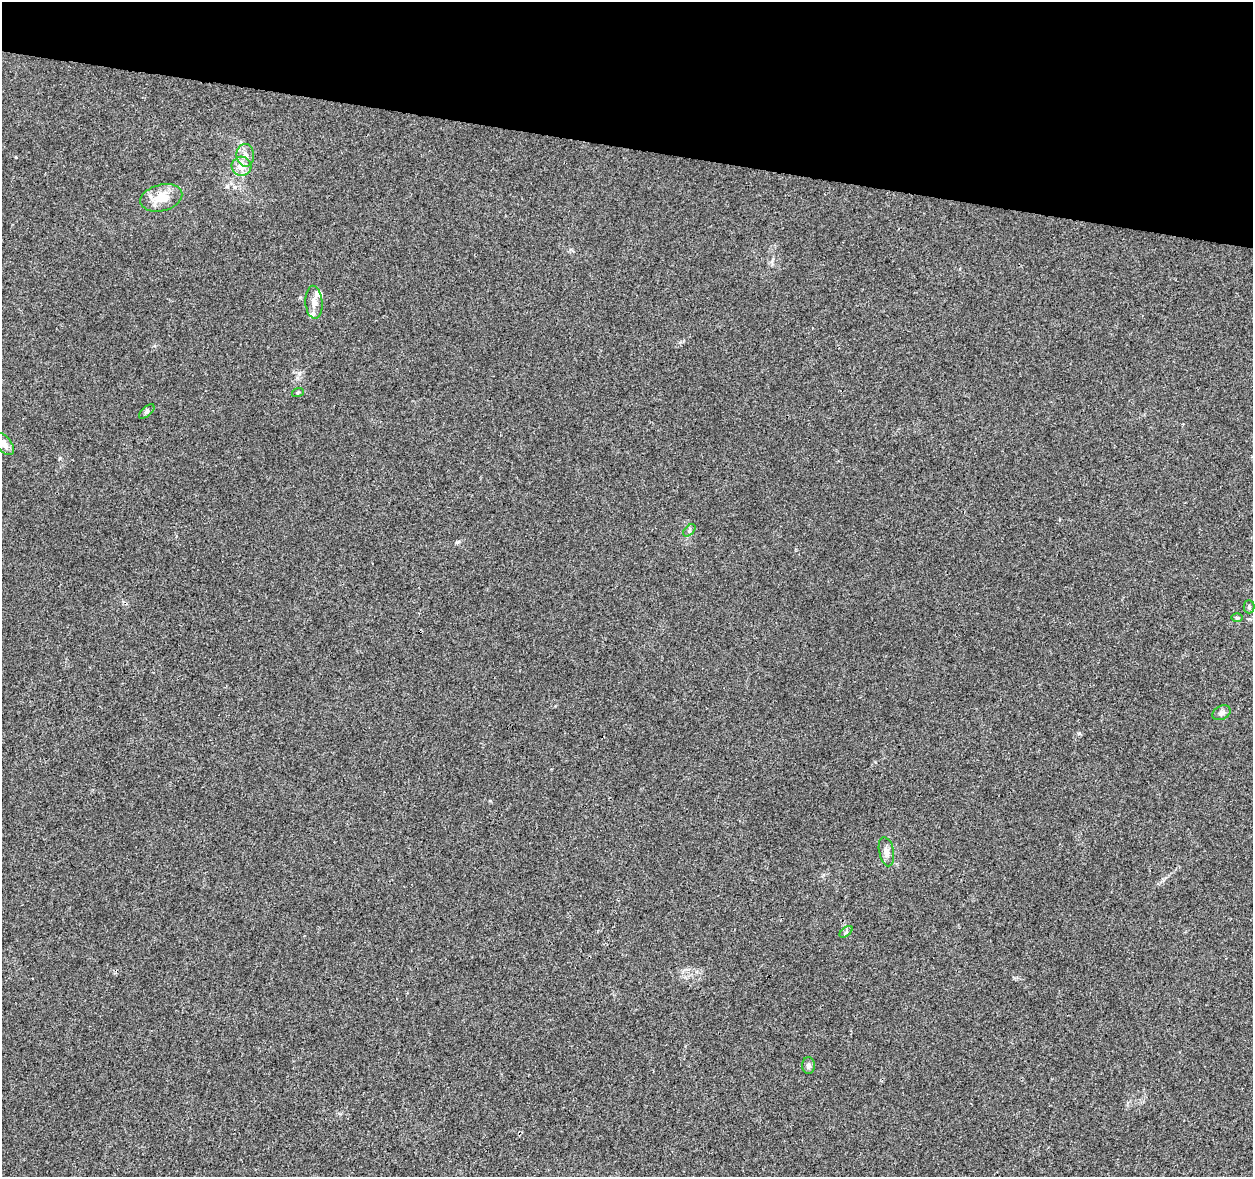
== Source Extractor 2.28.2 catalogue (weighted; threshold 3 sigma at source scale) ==
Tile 2 of 4 x 4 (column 2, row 1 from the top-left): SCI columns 1252-2502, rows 3748-4922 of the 5013 x 5207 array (HDU 1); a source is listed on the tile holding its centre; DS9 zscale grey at full resolution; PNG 1255 x 1179 px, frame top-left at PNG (2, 2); each listed source drawn as its Kron ellipse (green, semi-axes under 4 px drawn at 4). Shown black and unused: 12% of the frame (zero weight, under 3 of 4 exposures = <1% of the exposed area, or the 3 px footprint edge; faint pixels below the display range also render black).
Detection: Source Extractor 2.28.2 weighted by HDU 2 'WHT'; one run over the whole footprint, this tile lists its part. Background 0.00629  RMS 0.0027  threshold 0.0124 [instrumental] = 3 sigma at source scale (4.5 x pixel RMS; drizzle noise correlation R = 1.50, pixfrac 1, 0.0396/0.0396 arcsec/px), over >= 5 px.
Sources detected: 16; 2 inside a brighter listed object's ellipse — not listed separately; the other 14 listed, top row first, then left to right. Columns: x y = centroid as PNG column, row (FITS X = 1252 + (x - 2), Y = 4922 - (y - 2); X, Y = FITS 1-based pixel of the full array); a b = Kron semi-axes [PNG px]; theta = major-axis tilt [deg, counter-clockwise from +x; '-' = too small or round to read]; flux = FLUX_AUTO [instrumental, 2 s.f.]
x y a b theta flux
245 155 11 8 -84 1.9
241 166 10 9 - 3.3
161 198 21 13 15 5.8
314 302 16 8 -86 2.1
298 392 6 3 20 0.32
147 412 9 5 41 0.59
4 444 13 7 -51 1.8
689 530 7 4 45 0.55
1249 607 6 5 - 0.47
1237 618 5 3 - 0.3
1222 713 10 6 28 1.1
886 852 15 7 -79 1.6
846 932 7 4 38 0.44
809 1066 8 6 -89 0.88
Isophote crosses this tile's border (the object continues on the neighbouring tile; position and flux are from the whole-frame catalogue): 1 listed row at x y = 4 444
Unlisted compact peaks at least as high as the median listed source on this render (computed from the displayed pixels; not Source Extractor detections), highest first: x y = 1079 733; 457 542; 16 157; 299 373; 60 458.